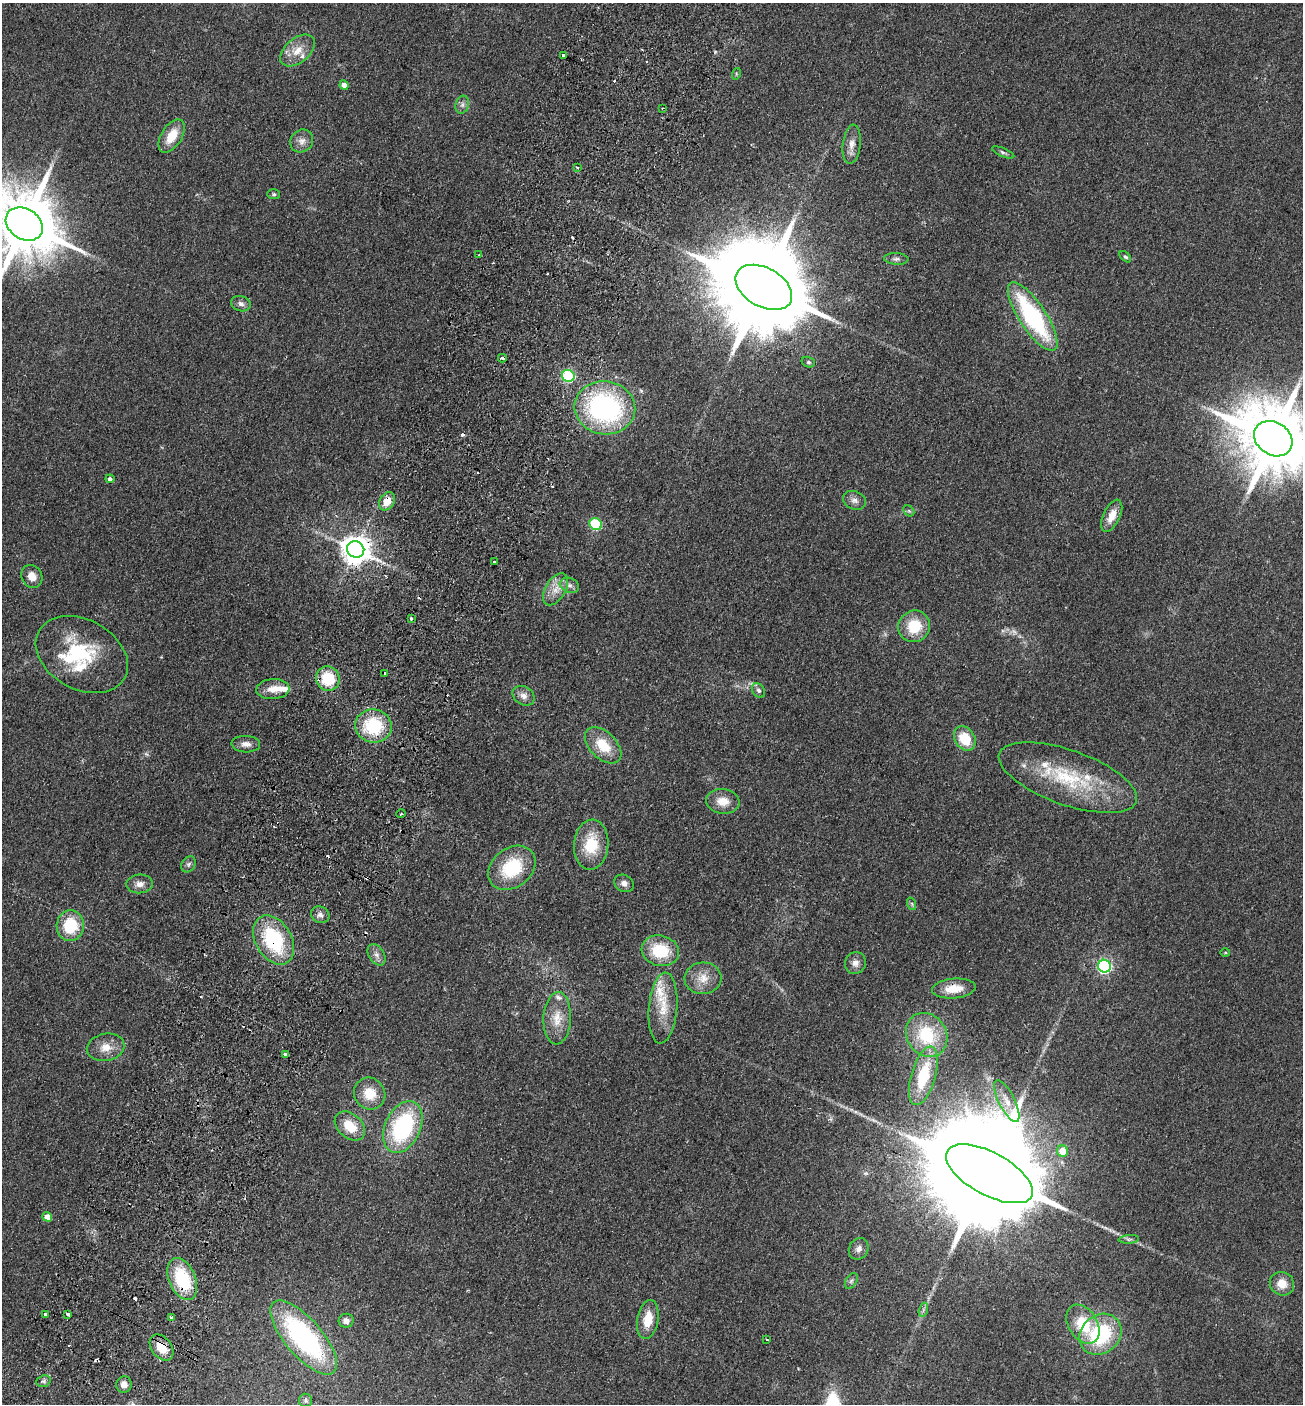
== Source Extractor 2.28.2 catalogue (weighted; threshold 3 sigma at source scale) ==
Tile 7 of 4 x 4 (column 3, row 2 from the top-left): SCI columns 2798-4098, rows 2832-4233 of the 5727 x 5663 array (HDU 1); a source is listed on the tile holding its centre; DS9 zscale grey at full resolution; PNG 1305 x 1406 px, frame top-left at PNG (2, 3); each listed source drawn as its Kron ellipse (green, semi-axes under 4 px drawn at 4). Shown black and unused: <1% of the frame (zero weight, under 2 of 3 exposures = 3% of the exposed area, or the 3 px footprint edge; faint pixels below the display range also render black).
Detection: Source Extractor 2.28.2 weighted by HDU 2 'WHT'; one run over the whole footprint, this tile lists its part. Background 0.111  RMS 0.0093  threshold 0.042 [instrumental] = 3 sigma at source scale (4.5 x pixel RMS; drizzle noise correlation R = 1.50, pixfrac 1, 0.05/0.05 arcsec/px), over >= 5 px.
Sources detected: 122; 1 too faint to see at this stretch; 1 inside a brighter object's white glare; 13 cosmic-ray / hot-pixel residue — neither listed nor drawn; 9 inside a brighter listed object's ellipse — not listed separately; the other 98 listed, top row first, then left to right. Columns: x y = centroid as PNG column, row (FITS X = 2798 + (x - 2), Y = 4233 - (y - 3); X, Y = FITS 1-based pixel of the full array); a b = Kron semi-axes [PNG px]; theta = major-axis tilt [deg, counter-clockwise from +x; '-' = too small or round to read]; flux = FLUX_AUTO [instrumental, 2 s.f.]
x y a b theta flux
297 51 20 12 40 13
564 55 4 3 - 6.5
736 74 6 4 74 1.1
344 85 5 4 - 6.9
462 105 9 6 75 3.2
662 108 3 3 - 0.89
172 136 19 10 59 19
302 141 12 11 - 6.4
852 144 19 9 84 8.5
1003 152 12 4 -23 2.1
577 167 3 2 - 0.81
274 194 6 5 - 1.5
24 224 20 15 -33 9200
479 255 3 3 - 1.3
1125 257 7 4 -42 1.5
896 259 12 5 -3 3.3
764 287 31 19 -30 23000
241 304 10 7 -16 3.6
1033 317 40 13 -56 120
502 358 4 3 - 2.9
808 362 7 5 -15 1.8
568 376 6 6 - 83
605 408 30 26 -8 170
1273 439 20 16 -35 9800
110 479 4 4 - 2.5
854 500 12 9 -23 4.9
387 501 10 7 57 12
909 511 6 4 -44 1.5
1112 516 17 8 64 11
596 524 6 5 - 71
356 549 9 8 - 1300
494 562 3 3 - 1.4
32 576 12 10 -61 8.3
569 585 10 7 -20 4.3
556 589 18 10 59 11
411 619 3 3 - 1.5
914 626 16 15 - 27
82 654 49 35 -29 61
385 674 3 3 - 2.3
328 678 12 11 - 34
273 689 16 10 5 11
759 690 8 6 -55 2.6
524 696 12 9 -33 5.8
373 726 18 16 -14 52
965 738 13 10 -58 26
246 744 14 8 -3 5.8
603 745 22 13 -45 24
1068 778 73 27 -19 80
723 801 17 12 -6 13
401 814 5 3 - 0.89
591 845 25 17 85 32
189 864 8 6 53 2.7
512 868 26 19 37 47
624 883 10 8 -28 4.2
140 884 13 9 4 6.2
912 904 6 4 -72 1.4
320 915 9 8 - 3.8
70 926 15 13 85 36
274 940 26 18 -60 76
660 951 19 15 -14 39
1225 952 5 3 - 0.86
377 955 12 7 -58 4.5
855 963 11 10 - 5.8
1104 966 6 6 - 200
703 978 18 16 4 14
954 989 22 10 4 17
663 1008 35 14 85 26
557 1018 26 13 87 17
927 1035 23 20 -56 51
106 1047 19 13 11 13
285 1054 3 3 - 3.1
923 1076 30 12 74 40
370 1094 16 15 - 20
1007 1101 23 8 -64 11
350 1126 17 12 -42 21
403 1127 27 18 65 110
1062 1151 6 5 - 15
989 1174 48 21 -28 50000
47 1217 5 4 - 10
1129 1239 10 4 4 2
859 1249 11 9 58 4.8
182 1279 22 13 -67 57
851 1281 8 5 59 2.3
1282 1284 12 11 - 12
923 1310 7 4 72 2.1
45 1314 3 3 - 3.3
68 1314 4 3 - 6
172 1318 4 3 - 7.5
648 1320 19 10 80 18
346 1321 7 7 - 4.6
1083 1324 21 14 -57 32
1100 1334 22 19 40 75
304 1337 46 18 -49 150
767 1339 3 3 - 3.4
161 1347 14 10 -52 16
43 1381 7 5 20 2.5
124 1384 8 7 - 6
305 1400 6 6 - 2.1
Overlapping masked pixels (flux is a lower limit): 8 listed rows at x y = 387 501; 356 549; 274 940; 954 989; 989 1174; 182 1279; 172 1318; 161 1347
Isophote crosses this tile's border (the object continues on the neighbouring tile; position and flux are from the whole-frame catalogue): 2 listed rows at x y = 24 224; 1273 439